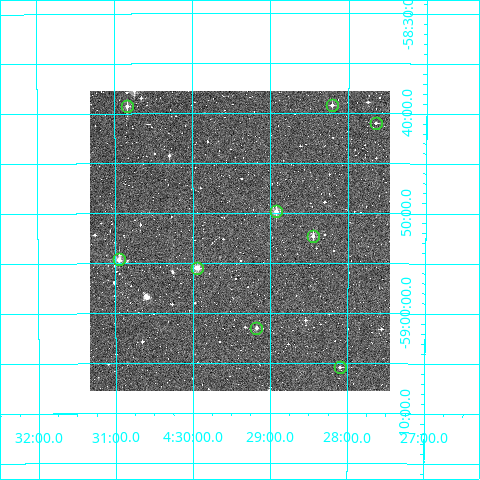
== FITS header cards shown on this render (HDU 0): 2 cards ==
NAXIS1  =                  300
NAXIS2  =                  300

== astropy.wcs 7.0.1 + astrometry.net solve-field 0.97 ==
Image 300 x 300 px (HDU 0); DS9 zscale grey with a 90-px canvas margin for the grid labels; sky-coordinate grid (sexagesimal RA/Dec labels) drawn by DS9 from the SOLVED WCS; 9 Tycho-2 reference stars matched to detected sources circled (green)
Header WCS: RA---TAN/DEC--TAN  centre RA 04:29:24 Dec -58:53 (67.35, -58.88 deg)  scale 6 arcsec/px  FOV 30.0' x 30.0'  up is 0 deg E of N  parity normal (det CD < 0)
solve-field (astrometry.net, Tycho-2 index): VERIFIED the header's WCS against the Tycho-2 star catalogue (verified at 2 index scales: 9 matches each, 0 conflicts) and refined it, rather than solving blind
Solved WCS: RA---TAN-SIP/DEC--TAN-SIP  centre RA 04:29:24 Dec -58:53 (67.35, -58.88 deg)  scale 6 arcsec/px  FOV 30.0' x 30.0'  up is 0 deg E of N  parity normal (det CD < 0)
The solver's refit moves the header's centre by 0.17 arcsec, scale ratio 0.9993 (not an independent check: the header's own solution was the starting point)
Tycho-2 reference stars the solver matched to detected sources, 9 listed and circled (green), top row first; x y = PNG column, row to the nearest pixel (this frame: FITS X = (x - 90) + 1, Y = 300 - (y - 91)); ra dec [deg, ICRS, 3 dp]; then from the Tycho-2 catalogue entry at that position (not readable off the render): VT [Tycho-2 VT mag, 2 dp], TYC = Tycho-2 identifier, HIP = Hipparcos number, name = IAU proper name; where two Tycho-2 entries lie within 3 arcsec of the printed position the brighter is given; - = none
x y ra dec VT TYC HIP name
332 105 67.053 -58.653 10.81 8515-597-1 - -
127 106 67.710 -58.655 10.62 8515-402-1 - -
376 123 66.912 -58.683 11.65 8515-870-1 - -
276 211 67.232 -58.831 9.99 8515-1723-1 - -
313 236 67.112 -58.871 10.80 8515-1362-1 - -
119 259 67.739 -58.910 9.95 8515-1469-1 - -
197 268 67.484 -58.925 9.48 8515-1319-1 20976 -
256 328 67.294 -59.025 10.55 8515-1542-1 - -
340 367 67.024 -59.090 11.96 8515-1284-1 - -